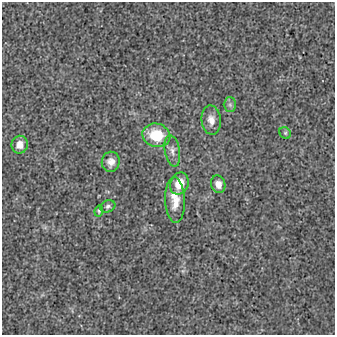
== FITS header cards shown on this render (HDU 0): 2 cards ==
NAXIS1  =                  333
NAXIS2  =                  333

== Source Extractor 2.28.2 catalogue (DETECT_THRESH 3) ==
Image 333 x 333 px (HDU 0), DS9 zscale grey, 1 PNG px = 1 image px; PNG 337 x 337 px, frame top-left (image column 1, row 333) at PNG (2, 2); each listed source drawn as its Kron ellipse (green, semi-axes under 4 px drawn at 4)
Background 4.82e-05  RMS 0.004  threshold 0.0119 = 3 sigma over >= 5 px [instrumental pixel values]
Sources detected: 12; all 12 listed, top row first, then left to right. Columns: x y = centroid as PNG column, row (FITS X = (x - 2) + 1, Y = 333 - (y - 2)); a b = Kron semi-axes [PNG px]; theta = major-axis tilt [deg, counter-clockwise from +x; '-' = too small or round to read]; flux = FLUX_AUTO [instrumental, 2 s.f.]
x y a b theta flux
230 105 7 6 - 0.75
211 120 14 9 -85 2.3
285 133 6 5 - 0.43
156 135 14 11 -14 9.4
20 145 9 8 - 2.3
172 151 16 7 -79 1.6
111 162 10 9 - 1.8
179 184 11 9 68 4.4
218 184 9 7 -73 1.7
175 200 23 10 -88 4.2
108 206 8 6 21 0.68
99 211 6 4 82 0.39